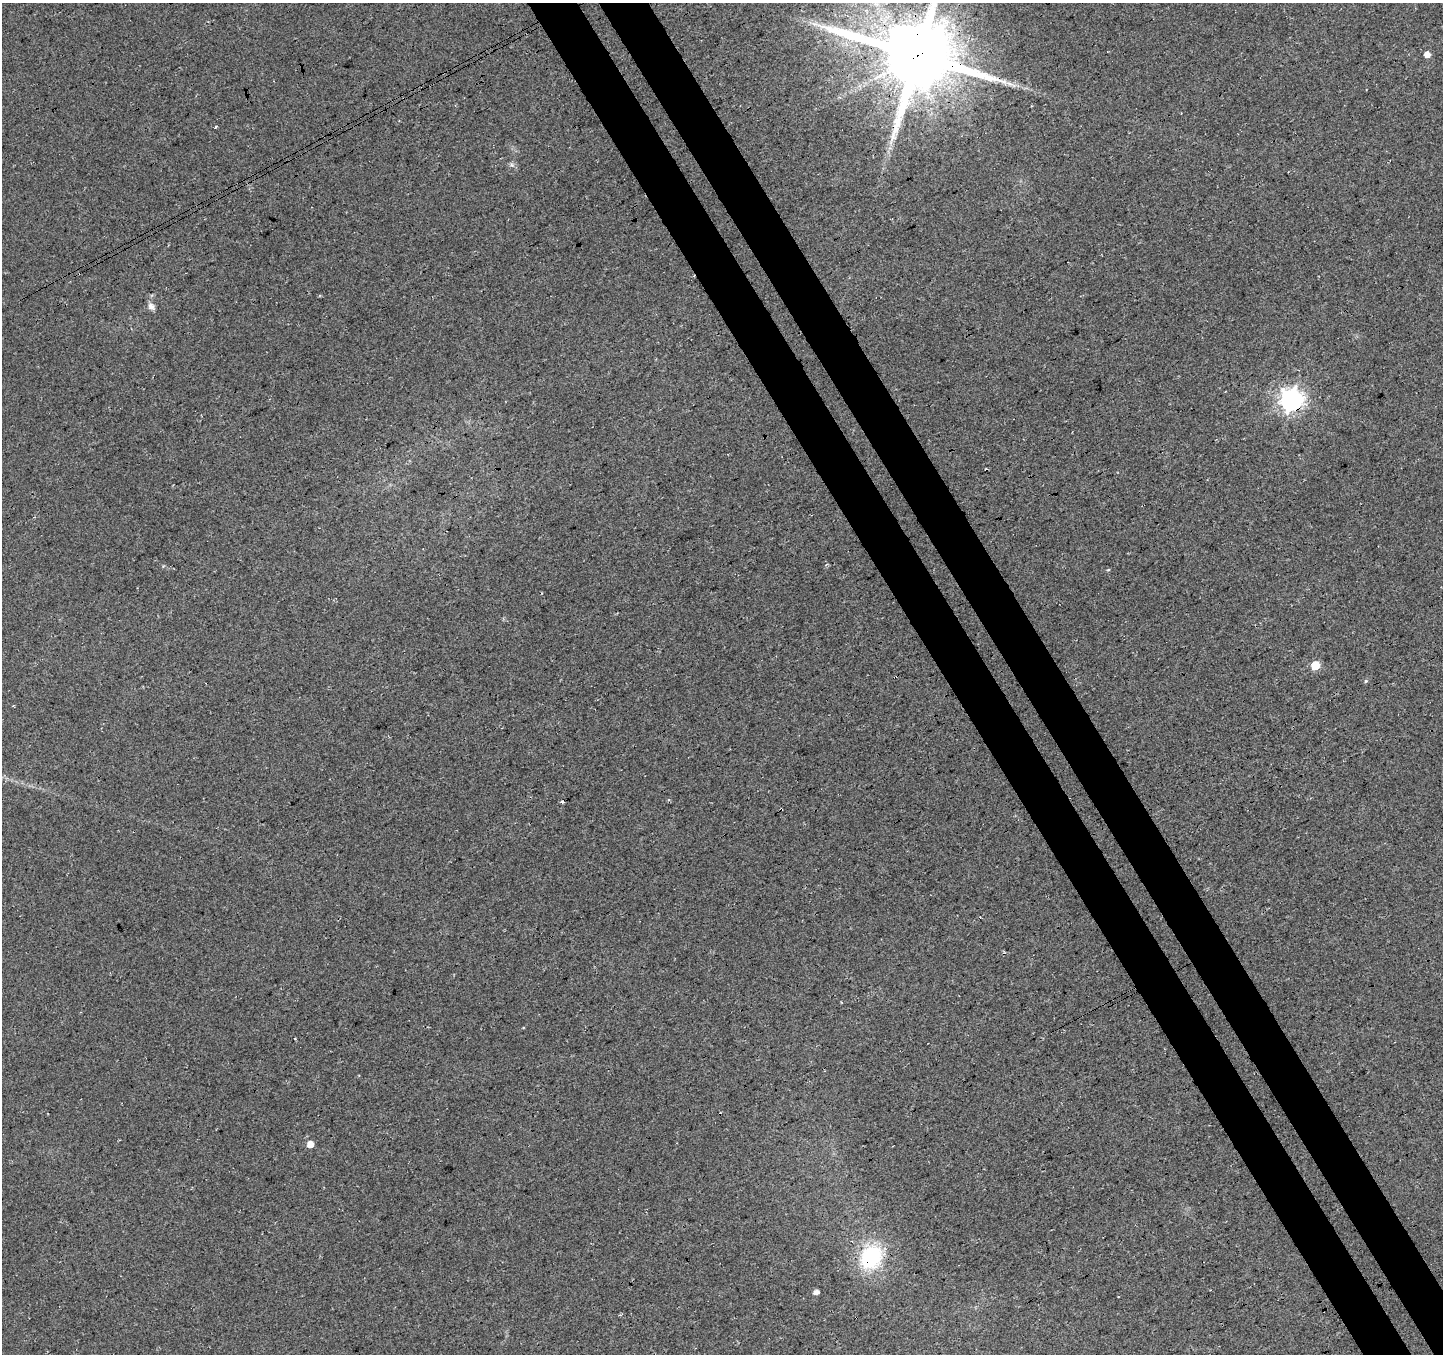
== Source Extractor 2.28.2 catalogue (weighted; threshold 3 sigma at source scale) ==
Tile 6 of 4 x 4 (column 2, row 2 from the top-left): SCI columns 1497-2937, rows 2900-4251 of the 5871 x 5740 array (HDU 1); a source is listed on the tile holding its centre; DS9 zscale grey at full resolution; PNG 1445 x 1356 px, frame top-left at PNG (2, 3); no overlay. Shown black and unused: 7% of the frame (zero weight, under 3 of 4 exposures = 5% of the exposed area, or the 3 px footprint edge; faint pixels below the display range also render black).
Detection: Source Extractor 2.28.2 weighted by HDU 2 'WHT'; one run over the whole footprint, this tile lists its part. Background 0.0524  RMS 0.0082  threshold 0.0367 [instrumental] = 3 sigma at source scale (4.5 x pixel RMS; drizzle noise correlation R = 1.50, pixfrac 1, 0.0396/0.0396 arcsec/px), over >= 5 px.
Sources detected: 13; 1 cosmic-ray / hot-pixel residue — not listed; the other 12 listed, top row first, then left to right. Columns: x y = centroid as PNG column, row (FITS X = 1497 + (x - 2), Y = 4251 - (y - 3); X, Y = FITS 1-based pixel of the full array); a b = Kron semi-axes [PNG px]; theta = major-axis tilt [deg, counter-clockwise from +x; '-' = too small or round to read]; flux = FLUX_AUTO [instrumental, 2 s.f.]
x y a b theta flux
1427 54 5 5 - 5.8
917 55 25 22 -14 8700
1009 83 11 5 -22 3.5
216 127 4 2 - 1.6
151 307 9 8 - 4
1292 400 8 8 - 580
1108 570 5 3 - 0.78
1315 665 5 5 - 24
1366 681 5 4 - 1.2
310 1144 5 5 - 8.2
871 1257 29 24 61 61
816 1292 6 4 18 3.5
Overlapping masked pixels (flux is a lower limit): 3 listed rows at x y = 917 55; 1292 400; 871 1257
Isophote crosses this tile's border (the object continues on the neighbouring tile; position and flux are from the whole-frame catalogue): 1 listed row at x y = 917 55